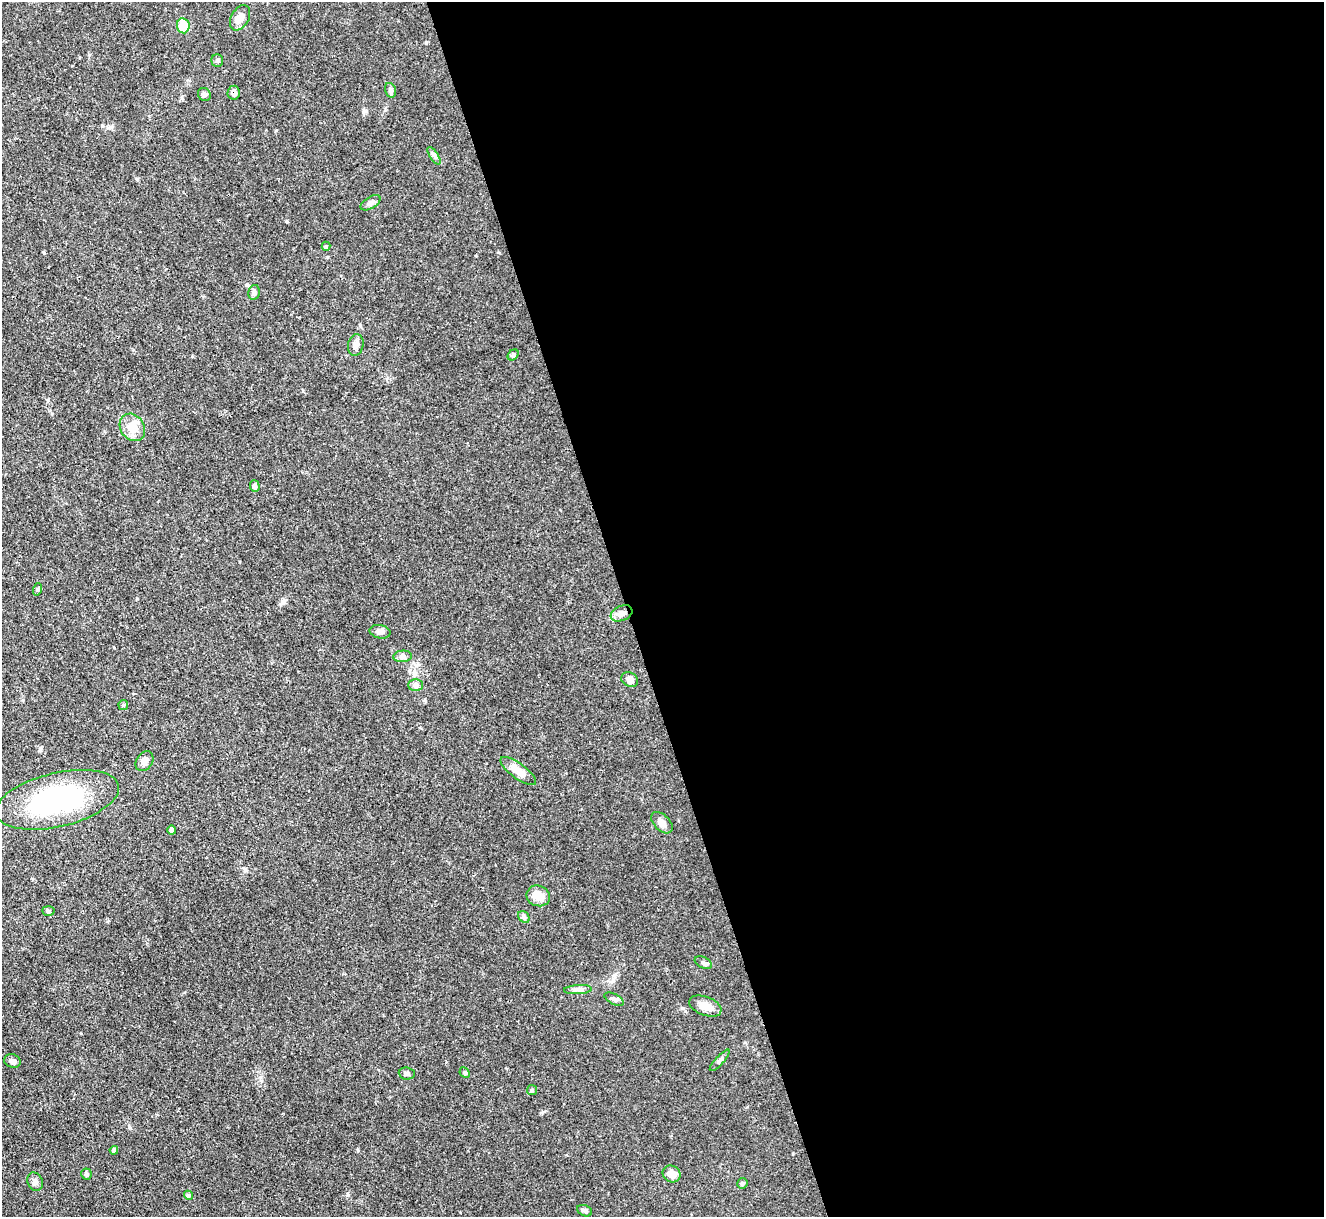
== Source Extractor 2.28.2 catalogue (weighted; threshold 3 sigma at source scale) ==
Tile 8 of 4 x 4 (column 4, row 2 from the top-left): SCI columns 3970-5291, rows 2703-3917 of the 5294 x 5277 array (HDU 1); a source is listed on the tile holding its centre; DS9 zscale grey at full resolution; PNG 1326 x 1219 px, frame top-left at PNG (2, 2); each listed source drawn as its Kron ellipse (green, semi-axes under 4 px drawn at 4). Shown black and unused: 53% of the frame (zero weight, under 3 of 4 exposures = <1% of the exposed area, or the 3 px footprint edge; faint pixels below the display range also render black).
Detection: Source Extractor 2.28.2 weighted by HDU 2 'WHT'; one run over the whole footprint, this tile lists its part. Background 0.0874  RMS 0.0043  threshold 0.0193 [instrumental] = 3 sigma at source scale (4.5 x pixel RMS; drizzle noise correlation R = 1.50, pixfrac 1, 0.05/0.05 arcsec/px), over >= 5 px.
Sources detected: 45; all 45 listed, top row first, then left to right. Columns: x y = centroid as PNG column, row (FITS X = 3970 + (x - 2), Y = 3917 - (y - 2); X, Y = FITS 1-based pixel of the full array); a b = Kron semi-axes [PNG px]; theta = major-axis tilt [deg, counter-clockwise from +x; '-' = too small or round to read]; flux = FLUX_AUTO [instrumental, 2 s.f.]
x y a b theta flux
240 18 14 8 61 3.4
183 26 7 6 - 12
217 61 6 6 - 0.79
390 90 7 5 -74 0.93
234 93 7 6 - 1.7
204 94 7 6 - 1.1
434 156 10 4 -56 1.1
371 203 11 5 31 1.6
326 246 4 4 - 0.46
254 292 7 5 76 1.1
356 345 11 7 79 2.2
513 355 6 5 - 0.71
132 427 14 12 -55 6.2
255 486 6 5 - 1.1
38 589 6 4 71 0.56
622 613 11 7 22 2.6
380 632 10 6 -9 1.8
403 656 9 6 6 1.4
630 680 9 7 -31 2.4
415 685 7 6 - 1.3
123 705 5 5 - 0.52
144 761 10 8 56 2.1
518 771 21 7 -36 5.1
57 800 63 27 13 62
662 823 13 7 -45 2.4
172 830 5 4 - 1.1
538 896 12 10 -22 5.2
48 911 6 4 -4 0.76
524 917 6 5 - 0.91
703 962 9 5 -27 1
578 990 14 4 3 1.6
614 999 10 5 -27 1.1
705 1006 17 9 -21 4.9
720 1060 14 4 48 1.1
12 1061 8 6 -20 1.6
465 1073 6 4 -46 0.57
407 1074 8 6 -6 1.2
532 1090 5 5 - 0.59
114 1150 4 4 - 0.85
86 1174 5 5 - 0.86
672 1174 9 8 - 3.7
35 1182 9 7 -68 1.6
742 1183 5 5 - 0.69
188 1195 5 4 - 0.78
585 1211 8 5 -24 0.99
Overlapping masked pixels (flux is a lower limit): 2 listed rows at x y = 234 93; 622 613
Unlisted compact peaks at least as high as the median listed source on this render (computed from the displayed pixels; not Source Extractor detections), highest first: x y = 348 1195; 129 1127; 358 1150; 287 222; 44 253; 137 179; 426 43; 102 126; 110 127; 303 391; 542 1112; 245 869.